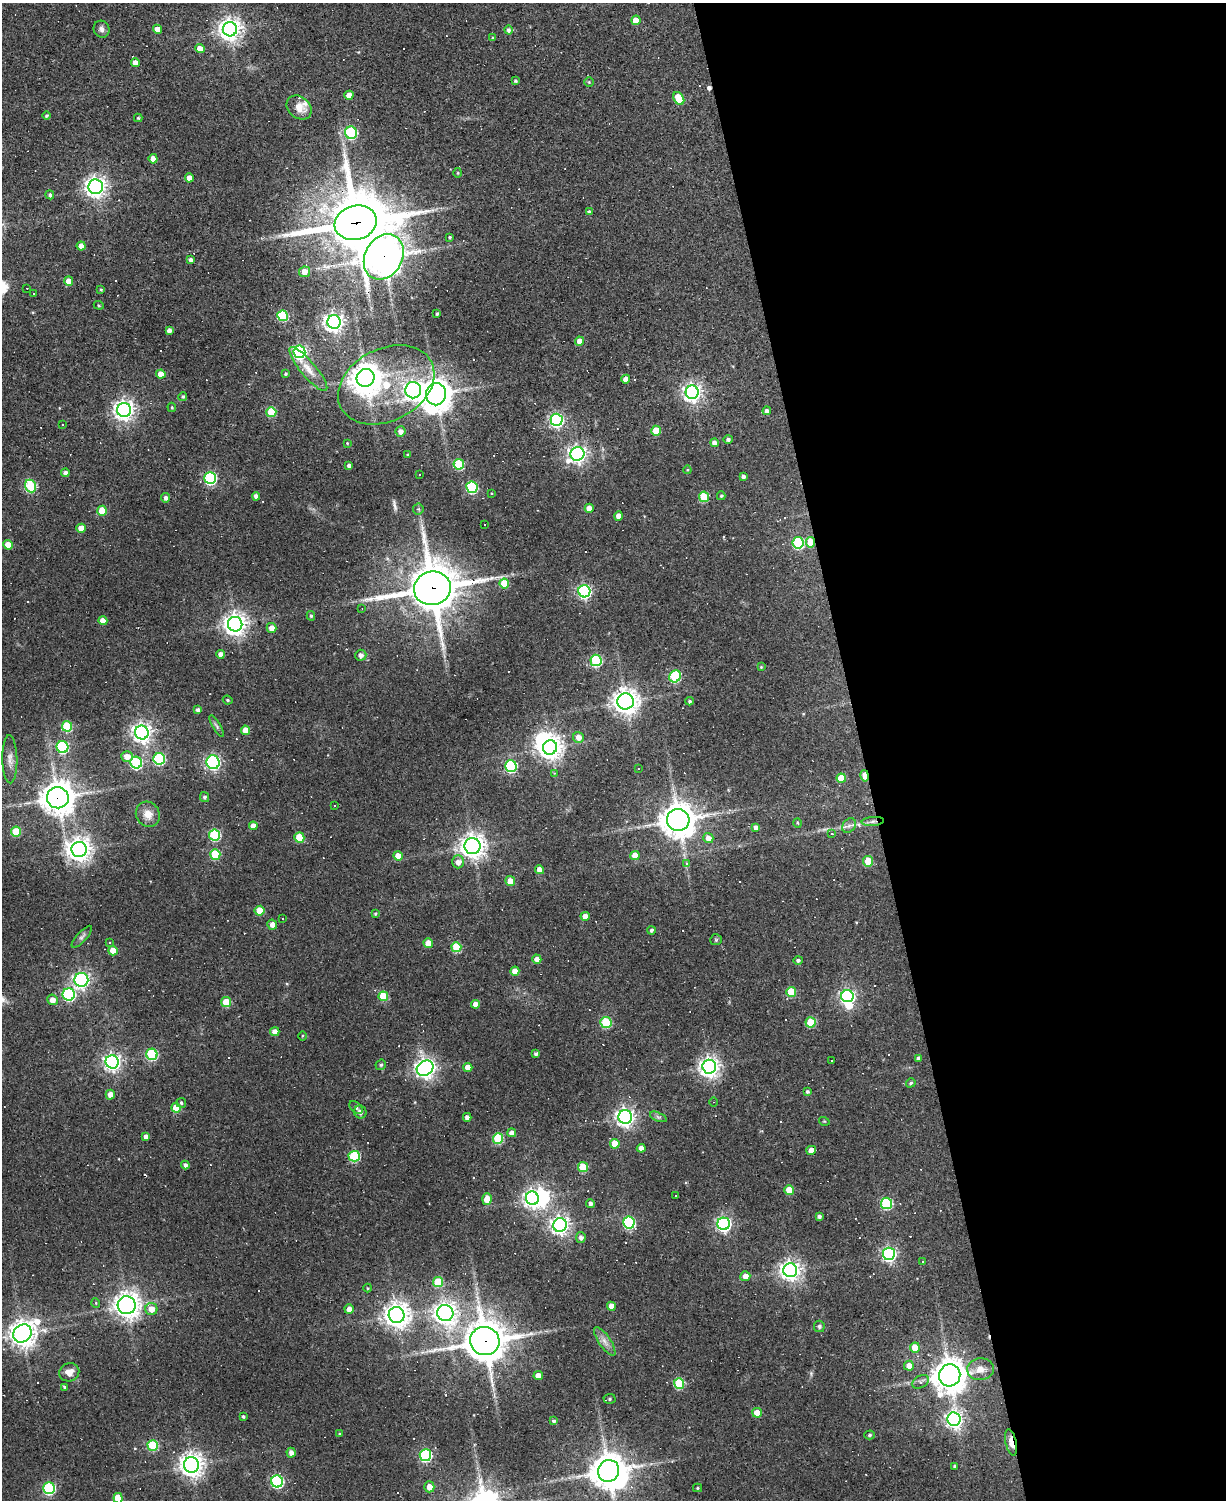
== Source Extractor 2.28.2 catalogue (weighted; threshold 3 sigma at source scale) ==
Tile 8 of 4 x 3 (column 4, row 2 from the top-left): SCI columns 3672-4895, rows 1630-3127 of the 4895 x 4870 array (HDU 1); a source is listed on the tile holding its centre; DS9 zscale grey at full resolution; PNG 1228 x 1502 px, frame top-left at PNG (2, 3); each listed source drawn as its Kron ellipse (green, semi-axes under 4 px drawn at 4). Shown black and unused: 30% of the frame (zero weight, under 2 of 3 exposures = <1% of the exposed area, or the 3 px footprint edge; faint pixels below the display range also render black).
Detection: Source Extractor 2.28.2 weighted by HDU 2 'WHT'; one run over the whole footprint, this tile lists its part. Background 0.0632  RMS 0.0059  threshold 0.0265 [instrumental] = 3 sigma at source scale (4.5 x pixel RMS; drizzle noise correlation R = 1.50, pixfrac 1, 0.05/0.05 arcsec/px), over >= 5 px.
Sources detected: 316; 6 inside a brighter object's white glare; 49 cosmic-ray / hot-pixel residue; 1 long thin detection or spike segment (spike, bleed or trail) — neither listed nor drawn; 3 inside a brighter listed object's ellipse — not listed separately; the other 257 listed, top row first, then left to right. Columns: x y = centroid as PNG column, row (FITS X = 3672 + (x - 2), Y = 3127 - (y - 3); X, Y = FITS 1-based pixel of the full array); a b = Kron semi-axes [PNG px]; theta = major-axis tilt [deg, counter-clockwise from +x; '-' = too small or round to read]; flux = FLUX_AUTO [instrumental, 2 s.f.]
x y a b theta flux
636 20 4 4 - 9.2
102 29 8 8 - 2.4
157 29 4 4 - 5.1
230 29 7 7 - 440
508 30 4 4 - 1.6
493 37 3 3 - 0.5
200 49 5 4 - 5.3
135 63 4 4 - 4.8
515 81 3 3 - 1.1
589 82 4 4 - 0.61
349 95 4 4 - 5.6
679 98 7 5 -60 19
299 107 14 10 -40 6.9
46 116 4 4 - 0.78
138 118 4 4 - 0.8
351 133 6 6 - 57
153 159 4 4 - 6
458 173 5 3 - 0.5
189 178 4 4 - 5.1
96 187 7 7 - 340
50 195 4 4 - 1.3
589 212 4 4 - 1.3
356 223 21 17 16 3100
450 237 3 3 - 0.71
81 246 4 4 - 5.3
384 257 24 18 60 1200
191 260 4 3 - 1.6
305 272 5 5 - 5.4
69 281 5 4 - 6.3
27 288 2 2 - 0.33
101 289 4 3 - 0.69
34 293 3 2 - 0.76
99 305 5 4 - 0.66
437 314 3 3 - 1
283 316 5 5 - 39
334 322 7 6 - 320
169 330 4 4 - 2.5
580 341 4 4 - 5.3
299 352 6 6 - 130
308 369 28 7 -50 7.5
161 374 4 4 - 6.5
285 374 3 3 - 0.81
365 378 9 8 - 760
626 379 4 4 - 4.6
386 385 51 36 27 60
413 390 8 8 - 240
692 392 6 6 - 270
436 394 11 10 - 830
183 397 4 4 - 0.92
172 407 5 4 - 0.71
124 410 7 7 - 350
767 411 4 4 - 2.4
271 412 5 5 - 24
557 420 6 6 - 130
63 425 3 2 - 0.4
400 431 5 5 - 3
656 431 5 5 - 15
728 439 5 4 - 1.7
347 443 3 3 - 0.47
714 443 4 4 - 3.1
408 454 4 4 - 0.76
577 454 7 6 - 250
459 464 5 5 - 38
349 465 4 3 - 1.8
687 470 4 4 - 0.6
65 473 4 4 - 1.7
419 474 3 2 - 0.39
743 476 4 3 - 1.9
210 478 6 6 - 80
31 486 6 5 - 45
472 487 6 5 - 57
491 493 4 2 - 0.4
256 496 4 4 - 2.6
721 496 4 4 - 0.81
704 497 5 5 - 24
166 498 4 4 - 2
589 508 4 4 - 4.5
418 509 5 5 - 0.83
102 511 5 5 - 14
618 516 4 4 - 4.3
484 524 3 3 - 3
81 528 4 4 - 6.3
810 542 5 4 - 13
798 543 6 5 - 47
8 545 5 4 - 8.4
504 584 5 5 - 19
432 588 18 16 15 2300
584 591 6 6 - 120
362 608 3 2 - 0.33
311 616 5 4 - 0.95
103 621 4 4 - 5.6
235 624 7 7 - 460
272 628 5 5 - 4.2
221 654 4 4 - 3.4
361 655 5 5 - 2.5
596 660 6 5 - 57
761 667 4 4 - 0.56
675 676 6 5 - 48
228 700 5 3 - 0.71
626 701 8 8 - 560
690 701 4 3 - 1.2
198 710 4 4 - 2.2
67 726 5 5 - 33
217 726 12 4 -60 1.4
245 730 4 4 - 6.6
142 733 7 6 - 300
578 737 5 5 - 5
62 747 6 6 - 61
550 747 7 7 - 480
127 756 5 5 - 5.6
10 759 24 7 -89 4.7
159 759 6 6 - 55
213 762 7 6 - 110
136 763 6 6 - 62
511 766 6 5 - 65
638 769 3 2 - 0.35
555 773 4 3 - 0.57
865 776 6 3 -78 14
841 778 4 4 - 9.6
205 797 5 4 - 1.2
58 798 11 10 - 870
335 806 3 3 - 0.86
148 814 13 11 -56 6.4
678 820 11 11 - 990
873 821 11 4 5 2.2
798 823 5 3 - 0.61
253 826 4 4 - 4.3
849 826 8 6 52 2.1
756 828 4 4 - 3.6
16 832 5 5 - 20
832 834 3 2 - 0.46
215 835 5 5 - 52
299 837 5 5 - 20
708 838 5 5 - 4.4
472 846 8 8 - 490
79 850 8 7 - 490
215 854 5 5 - 28
635 855 4 4 - 7
398 856 5 4 - 7.8
868 861 5 5 - 18
458 862 6 5 - 4.6
687 863 3 3 - 9
539 870 5 4 - 4.2
510 881 5 4 - 6.3
259 911 5 5 - 13
375 914 4 3 - 0.73
585 916 4 4 - 5.3
282 918 3 2 - 0.52
272 925 5 5 - 3.6
651 930 4 4 - 1.1
82 937 14 5 48 1.8
716 940 6 5 - 0.74
110 942 3 3 - 1.3
428 943 5 4 - 7.4
456 947 5 5 - 27
113 951 4 4 - 9
537 959 5 4 - 3.6
798 960 4 4 - 1.3
515 971 4 4 - 6
81 980 7 7 - 160
791 992 5 5 - 21
69 994 6 6 - 77
383 996 5 5 - 21
847 996 6 6 - 160
52 1000 5 5 - 4.5
226 1002 5 5 - 17
475 1004 4 4 - 4.3
811 1022 5 5 - 23
606 1023 6 5 - 27
275 1032 4 4 - 4.3
302 1036 5 3 - 0.58
152 1054 6 5 - 49
536 1054 4 3 - 1.6
919 1058 4 4 - 1.8
831 1060 3 2 - 0.45
112 1062 6 6 - 230
381 1065 6 5 - 0.97
468 1067 4 4 - 5.4
709 1067 7 7 - 340
425 1068 9 7 34 330
911 1083 5 4 - 1
807 1091 4 4 - 1.1
110 1095 5 4 - 3.9
714 1102 4 3 - 0.47
181 1103 5 5 - 1
356 1107 8 5 -40 1.3
176 1108 5 4 - 12
360 1112 6 6 - 2.3
467 1117 4 4 - 2.7
625 1117 7 6 - 260
658 1117 9 4 -22 1.3
824 1121 5 3 - 0.49
512 1133 4 4 - 3.2
146 1137 4 4 - 3.8
498 1138 5 5 - 37
615 1144 5 5 - 13
641 1148 4 4 - 3.8
811 1150 5 4 - 4.9
354 1156 5 5 - 50
185 1165 4 4 - 1.9
583 1167 5 5 - 21
789 1190 5 5 - 14
675 1196 3 3 - 3.7
532 1198 7 6 - 230
487 1199 6 4 87 6.7
886 1203 5 5 - 52
590 1204 4 4 - 1.9
819 1217 4 4 - 2
629 1222 6 6 - 73
724 1224 6 6 - 160
560 1225 7 7 - 260
581 1237 5 5 - 2.2
889 1254 6 6 - 140
922 1261 3 3 - 1.3
790 1270 7 7 - 350
745 1276 5 5 - 3.7
438 1282 5 5 - 26
368 1288 4 4 - 0.59
96 1303 5 3 - 0.47
127 1305 9 9 - 510
611 1306 4 4 - 6
151 1309 6 6 - 5.4
349 1309 5 4 - 4.4
445 1313 8 8 - 380
397 1315 8 8 - 570
819 1326 5 5 - 1.2
22 1334 10 8 42 570
485 1341 15 14 - 1700
605 1341 17 6 -55 3.9
915 1347 5 5 - 11
909 1366 5 5 - 5.4
980 1369 13 11 5 5.2
69 1372 10 9 - 4.7
950 1375 11 10 - 950
538 1376 4 4 - 5
920 1382 9 6 28 1.9
679 1383 5 5 - 32
65 1387 4 3 - 1
609 1399 6 5 - 1.1
757 1413 5 5 - 9.6
243 1416 4 4 - 1
954 1419 7 6 - 220
554 1421 4 3 - 1.3
339 1433 4 2 - 0.59
869 1435 5 4 - 1.1
1011 1442 13 5 -77 5.3
153 1445 5 5 - 34
291 1453 5 4 - 2.9
425 1455 6 5 - 75
191 1465 8 7 - 500
954 1466 3 3 - 0.91
608 1471 11 10 - 1000
277 1481 6 6 - 83
429 1487 5 5 - 5.6
49 1488 6 6 - 69
697 1488 4 4 - 0.78
118 1498 5 4 - 17
Overlapping masked pixels (flux is a lower limit): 9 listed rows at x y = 356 223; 384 257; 810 542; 432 588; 865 776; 58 798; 873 821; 485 1341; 1011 1442
Isophote crosses this tile's border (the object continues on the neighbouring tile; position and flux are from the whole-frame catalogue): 1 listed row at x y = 118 1498